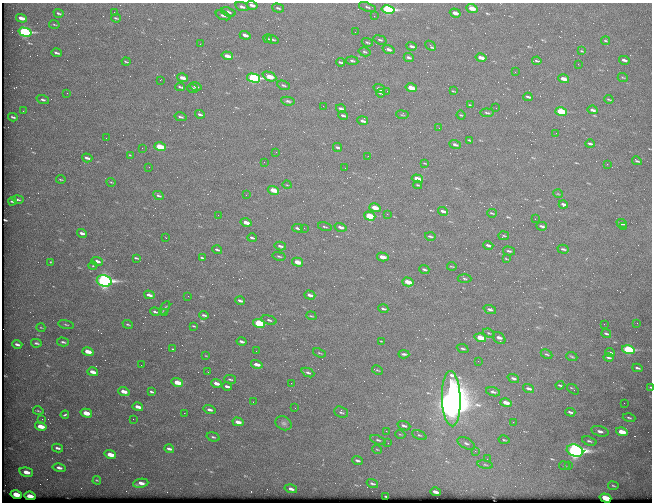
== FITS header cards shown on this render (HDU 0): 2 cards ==
NAXIS1  =                  650 / Width of table row in bytes
NAXIS2  =                  500 / Number of rows in table

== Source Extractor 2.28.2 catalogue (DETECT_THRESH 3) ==
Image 650 x 500 px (HDU 0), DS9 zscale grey, 1 PNG px = 1 image px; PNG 654 x 504 px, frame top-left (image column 1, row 500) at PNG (2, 3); each listed source drawn as its Kron ellipse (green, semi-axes under 4 px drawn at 4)
Background 574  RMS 2.8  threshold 8.32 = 3 sigma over >= 5 px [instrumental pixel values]
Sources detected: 262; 1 with non-positive FLUX_AUTO (blend fragments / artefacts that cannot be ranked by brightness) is neither listed nor drawn; the other 261 listed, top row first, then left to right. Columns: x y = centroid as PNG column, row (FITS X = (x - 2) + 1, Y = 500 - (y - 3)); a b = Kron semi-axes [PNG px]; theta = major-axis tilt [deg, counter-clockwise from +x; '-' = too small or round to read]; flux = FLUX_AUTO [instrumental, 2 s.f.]
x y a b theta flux
252 5 5 3 - 750
242 7 7 4 -19 530
367 7 9 4 -18 400
278 8 6 3 -16 270
472 8 6 4 -20 2400
388 9 7 4 -11 30000
114 12 2 2 - 110
228 12 7 4 -20 540
59 13 5 3 - 310
455 13 5 3 - 1200
223 15 8 4 -21 530
374 16 2 2 - 96
21 18 5 3 - 1700
116 18 5 2 - 240
54 25 5 2 - 160
25 32 7 4 -15 26000
355 32 2 2 - 85
245 35 5 3 - 940
268 39 4 2 - 220
272 39 6 2 -19 230
380 40 6 3 -18 270
606 41 4 2 - 180
367 42 6 3 -18 220
200 44 2 2 - 110
412 46 5 3 - 390
431 46 6 3 -44 560
389 49 6 3 -18 610
582 51 4 3 - 150
365 52 6 4 -16 280
56 53 5 3 - 440
227 56 5 3 - 1200
409 57 5 3 - 440
481 58 5 3 - 1200
624 60 5 3 - 500
352 61 6 3 -7 290
537 61 4 3 - 250
126 62 4 2 - 170
341 62 4 2 - 280
578 64 2 2 - 120
515 72 3 2 - 280
269 76 7 4 -25 3600
182 78 5 3 - 1100
254 78 7 4 -14 27000
623 78 5 3 - 160
564 79 5 3 - 1300
160 80 3 2 - 150
284 85 6 3 -24 300
196 86 6 3 -14 480
180 87 4 2 - 270
411 88 6 3 -16 3300
192 89 5 3 - 500
379 89 6 3 -20 820
387 91 2 2 - 85
453 91 4 2 - 150
67 93 2 2 - 130
380 93 4 3 - 210
528 97 4 2 - 330
609 99 4 2 - 190
43 100 6 4 -19 380
288 101 7 4 -10 360
470 105 4 2 - 150
323 106 3 2 - 240
496 108 2 2 - 72
341 109 5 3 - 560
593 110 5 3 - 510
23 111 3 2 - 200
561 112 6 4 -14 9400
487 113 6 3 -6 270
200 114 5 3 - 330
343 115 5 3 - 320
402 115 6 3 -7 180
461 115 4 3 - 170
13 117 4 2 - 300
180 117 6 3 -14 310
363 121 5 4 - 580
439 128 2 2 - 110
556 133 3 2 - 230
106 138 2 2 - 110
469 140 4 2 - 200
590 144 4 3 - 350
455 145 6 3 -19 380
160 147 6 3 -16 6000
338 147 5 3 - 350
142 148 2 2 - 970
276 152 2 2 - 82
130 155 4 2 - 150
368 156 2 2 - 130
87 158 5 3 - 530
637 161 5 3 - 280
264 162 2 2 - 93
425 163 3 2 - 140
607 164 2 2 - 410
149 167 2 2 - 97
345 168 2 2 - 110
61 179 5 2 - 160
417 179 6 3 -18 3200
111 182 4 2 - 140
287 185 5 3 - 150
418 185 4 2 - 180
273 190 6 3 -16 3600
558 194 5 3 - 130
159 195 6 3 -26 350
246 195 3 2 - 230
18 199 6 3 -11 330
12 201 4 2 - 220
563 204 5 3 - 470
375 208 5 3 - 3000
443 211 5 3 - 630
492 213 5 2 - 180
387 214 2 2 - 110
218 215 2 2 - 220
370 216 6 4 -17 6800
535 219 2 2 - 160
246 222 5 3 - 1400
622 223 5 3 - 440
542 226 5 3 - 430
325 227 7 3 -15 210
341 227 6 3 -17 760
623 227 2 2 - 460
297 228 5 2 - 390
304 228 2 2 - 200
82 233 5 3 - 660
430 236 5 2 - 260
504 236 5 3 - 170
166 238 2 2 - 87
252 238 5 3 - 370
488 245 5 3 - 450
280 246 6 3 -13 430
563 249 6 3 -16 310
217 250 5 3 - 320
509 251 6 3 -15 320
279 256 6 3 -12 230
383 257 6 3 -15 2200
136 258 4 2 - 230
202 258 4 2 - 210
506 259 4 2 - 140
97 261 6 3 -18 710
51 262 4 3 - 180
298 262 6 3 -16 2700
93 266 4 3 - 160
452 266 4 2 - 150
424 269 5 2 - 310
465 279 7 3 -3 260
104 281 7 5 -16 54000
408 282 6 3 -16 3000
149 295 5 3 - 730
310 295 5 3 - 730
188 296 2 2 - 86
240 301 5 3 - 530
165 308 7 2 58 240
383 309 5 3 - 340
490 309 6 4 -19 490
155 312 5 3 - 280
165 313 3 2 - 170
204 315 4 3 - 330
311 316 5 2 - 170
269 320 8 4 -17 400
259 323 6 4 -15 13000
637 323 2 2 - 76
128 324 5 3 - 230
604 324 2 2 - 470
66 325 8 3 -12 240
194 326 3 2 - 170
41 328 4 3 - 140
489 333 6 4 -22 220
606 333 5 2 - 280
480 338 6 3 -17 3500
499 338 7 5 -45 950
241 341 5 3 - 380
381 341 3 2 - 130
63 342 6 3 -15 340
36 343 5 3 - 280
17 344 5 3 - 470
463 348 6 3 -24 320
173 349 2 2 - 140
628 350 6 4 -14 21000
256 351 2 2 - 88
88 352 5 3 - 2000
319 353 7 2 -22 180
610 353 5 3 - 460
404 354 5 2 - 330
547 354 6 4 -25 250
206 356 4 2 - 110
572 357 5 3 - 210
608 357 5 3 - 370
478 361 2 2 - 470
257 364 6 3 -15 1000
141 365 2 2 - 170
637 368 5 2 - 290
377 370 6 2 -29 160
93 372 5 3 - 1400
208 372 3 2 - 170
308 372 7 4 -24 340
513 378 6 3 -21 410
230 379 6 3 -13 240
177 382 6 3 -16 2900
216 383 5 3 - 1100
291 383 3 2 - 220
560 385 4 2 - 230
227 386 5 3 - 520
650 387 3 3 - 160
529 388 6 3 -17 470
573 389 7 2 -37 230
124 391 5 3 - 1400
151 392 4 3 - 250
493 392 7 4 -14 480
451 399 27 9 -88 510000
253 402 3 2 - 190
506 403 5 3 - 1500
624 403 2 2 - 130
138 407 5 3 - 970
295 408 2 2 - 83
209 410 6 4 -17 630
38 411 5 2 - 190
341 412 7 5 -22 360
570 412 5 3 - 370
86 413 6 4 -15 2800
184 413 2 2 - 210
65 415 4 2 - 260
629 418 6 3 -17 260
42 419 2 2 - 380
133 419 2 2 - 250
238 422 5 3 - 1400
513 422 2 2 - 590
283 423 8 6 -30 490
41 426 6 3 -14 2700
404 426 6 4 -20 420
386 431 2 2 - 620
600 431 9 5 -15 760
622 432 6 3 -16 3100
400 434 5 3 - 150
419 435 8 4 -26 290
213 437 7 4 -16 280
378 440 8 4 -20 330
504 440 5 2 - 180
589 441 7 4 -16 360
388 443 2 2 - 92
466 443 9 5 -26 560
57 448 6 3 -11 420
169 449 5 3 - 450
377 449 5 3 - 150
475 451 2 2 - 620
575 451 8 6 -16 78000
110 454 6 3 -16 2600
487 459 3 3 - 110
357 460 5 3 - 390
485 465 8 4 -9 370
564 466 5 2 - 160
569 466 3 3 - 160
59 468 7 4 -12 680
26 472 7 4 -14 1700
97 480 4 2 - 180
141 483 8 4 9 1200
372 483 6 3 -21 270
613 486 5 2 - 200
291 489 6 4 -15 700
435 492 5 3 - 890
16 494 6 3 -14 4000
30 496 5 3 - 2300
386 496 3 2 - 150
605 498 6 3 -17 8500
At the frame edge (FLAGS 8, measured only in part): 2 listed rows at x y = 252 5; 650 387
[1 non-positive-flux detection neither listed nor drawn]